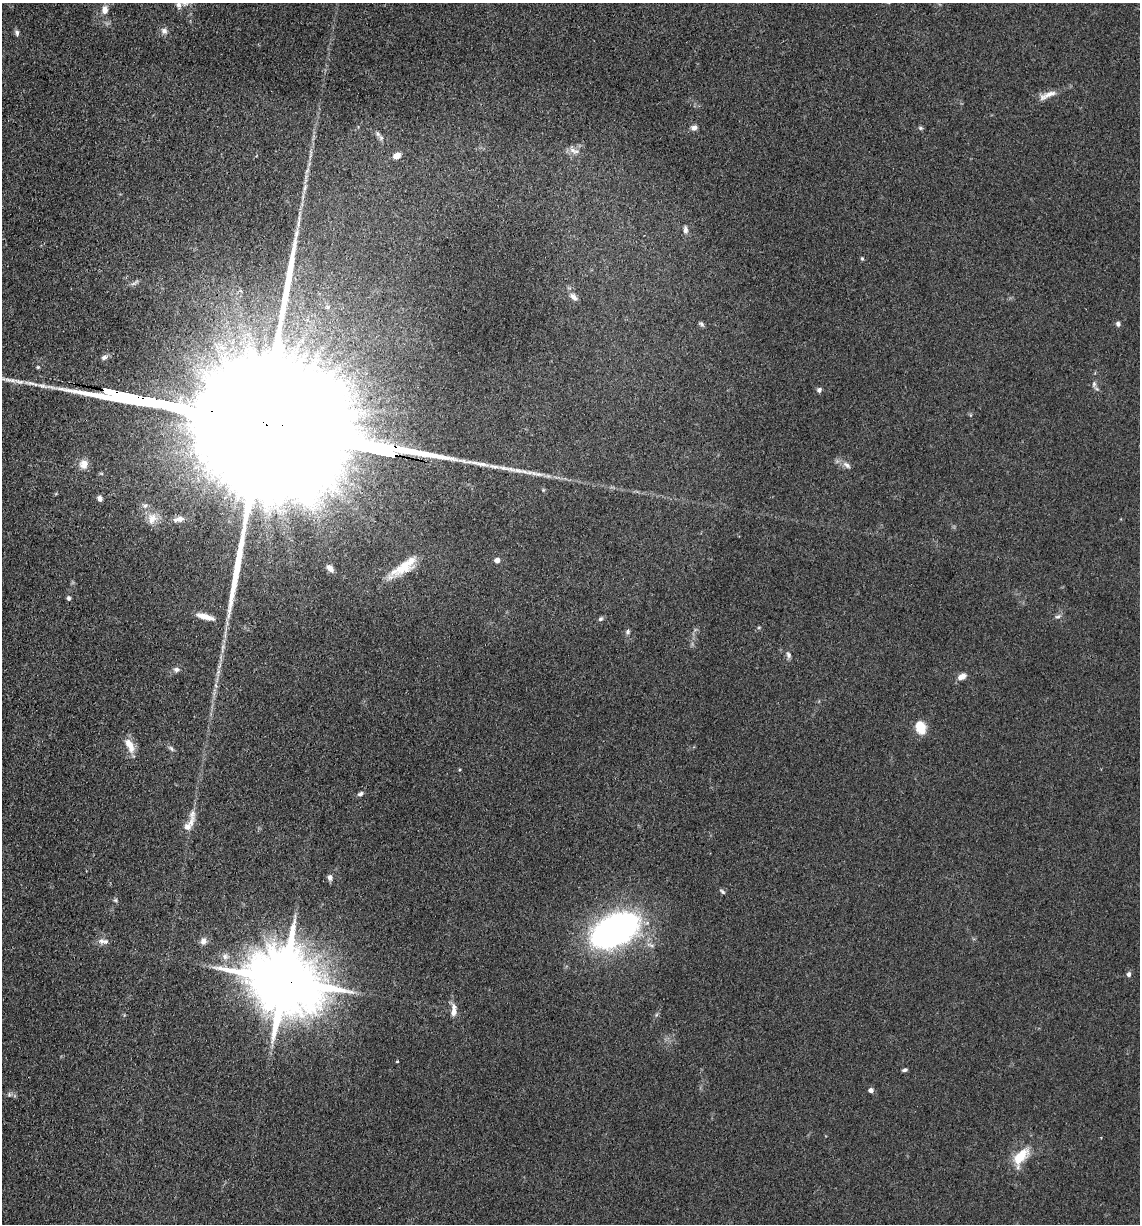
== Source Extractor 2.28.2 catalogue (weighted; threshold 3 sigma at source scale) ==
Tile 11 of 4 x 4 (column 3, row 3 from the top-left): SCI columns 2519-3656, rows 1228-2449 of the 4920 x 4899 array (HDU 1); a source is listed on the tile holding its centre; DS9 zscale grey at full resolution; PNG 1142 x 1226 px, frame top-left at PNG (2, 3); no overlay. Shown black and unused: <1% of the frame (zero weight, under 3 of 4 exposures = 1% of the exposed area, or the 3 px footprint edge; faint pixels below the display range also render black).
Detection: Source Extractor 2.28.2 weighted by HDU 2 'WHT'; one run over the whole footprint, this tile lists its part. Background 0.104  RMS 0.0065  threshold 0.0294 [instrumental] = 3 sigma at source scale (4.5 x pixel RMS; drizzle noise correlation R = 1.50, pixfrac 1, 0.05/0.05 arcsec/px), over >= 5 px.
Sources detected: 65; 1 too faint to see at this stretch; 1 inside a brighter object's white glare — not listed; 3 inside a brighter listed object's ellipse — not listed separately; the other 60 listed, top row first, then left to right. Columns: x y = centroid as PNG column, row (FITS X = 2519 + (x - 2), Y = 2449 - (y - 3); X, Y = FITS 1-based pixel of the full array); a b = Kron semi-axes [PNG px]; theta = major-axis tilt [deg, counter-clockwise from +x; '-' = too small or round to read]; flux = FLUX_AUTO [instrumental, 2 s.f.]
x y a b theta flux
179 5 12 8 -77 3.5
105 10 12 8 83 4.6
164 31 9 8 - 3
17 33 8 5 -77 1.8
1048 95 28 7 22 6.7
694 128 7 6 - 3.1
920 128 7 5 -20 1.1
381 138 9 6 -76 2.3
573 150 12 8 -44 4.3
397 156 9 7 26 4.6
305 187 12 5 76 2.6
299 222 22 4 85 4.2
685 230 10 6 -82 2.5
862 258 5 4 - 0.81
134 283 13 4 36 1.8
573 297 11 6 -41 3.3
701 324 8 5 -41 1.3
1118 324 6 5 - 1.8
104 357 10 6 18 2.1
1094 384 9 6 81 2
819 390 6 5 - 2.1
262 425 189 25 -13 170000
84 464 13 11 71 5.9
847 465 12 6 -37 3
100 498 7 5 -47 2.2
145 506 9 7 25 2.5
152 518 18 13 72 8.2
178 519 16 7 13 4.9
497 560 4 4 - 6
403 567 43 12 35 19
330 568 10 6 -52 3.9
69 598 6 5 - 1.5
205 617 26 7 -16 8
1058 617 8 6 31 1.9
601 619 6 5 - 1.4
759 627 5 3 - 0.69
627 632 7 6 - 1.5
788 655 8 6 -74 2.1
176 669 8 6 13 2.2
962 676 11 7 30 4.2
920 727 17 12 -71 10
130 745 19 9 -64 8.8
171 749 10 5 -42 1.8
360 794 8 5 32 1.7
190 823 19 9 57 5.7
330 878 7 6 - 2.6
722 892 9 4 -43 1.3
115 900 5 5 - 1.1
615 930 33 19 28 320
101 941 10 8 43 2.8
203 941 9 7 66 3.6
1129 974 7 6 - 1.9
283 980 21 17 -19 7900
453 1010 18 8 88 5.6
656 1015 6 4 71 1
397 1061 3 3 - 0.58
905 1070 5 4 - 1.5
871 1090 4 4 - 3.4
9 1094 6 5 - 1.3
1020 1157 27 12 53 17
Overlapping masked pixels (flux is a lower limit): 2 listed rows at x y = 262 425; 283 980
Isophote crosses this tile's border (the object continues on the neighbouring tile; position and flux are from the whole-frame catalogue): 2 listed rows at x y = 179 5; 262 425